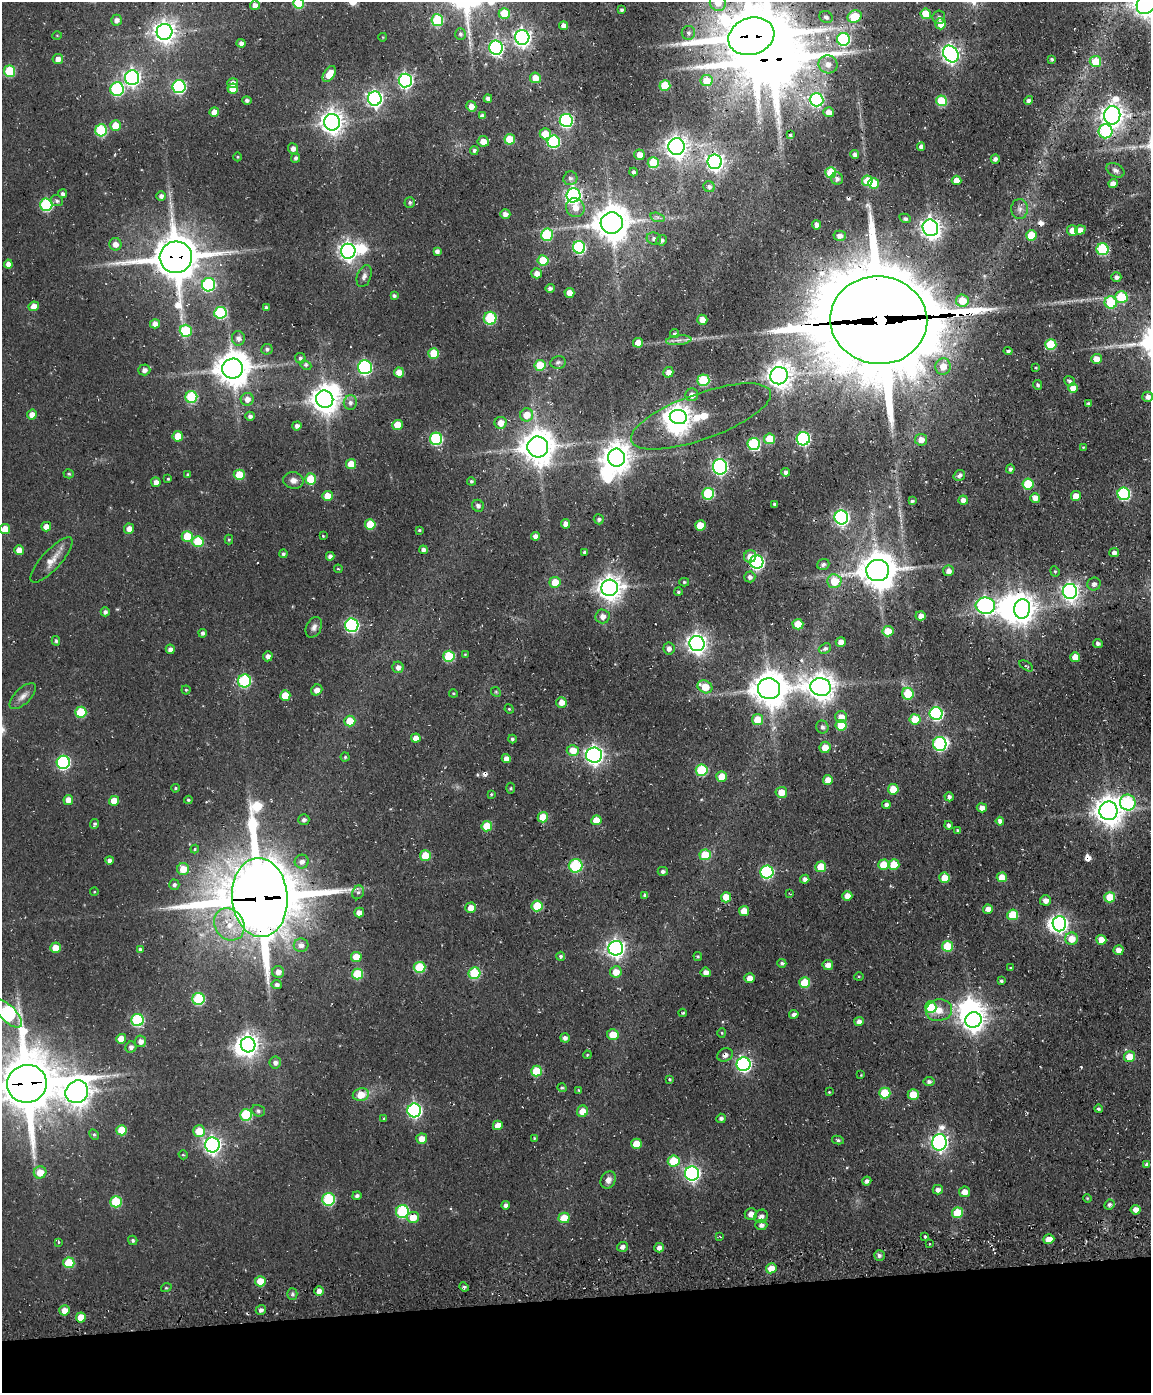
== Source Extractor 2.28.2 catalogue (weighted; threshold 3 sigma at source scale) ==
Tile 10 of 4 x 3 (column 2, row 3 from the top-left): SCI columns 1263-2411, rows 261-1651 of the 4820 x 4802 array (HDU 1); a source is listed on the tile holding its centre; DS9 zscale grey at full resolution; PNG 1153 x 1395 px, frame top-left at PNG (2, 2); each listed source drawn as its Kron ellipse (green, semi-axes under 4 px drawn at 4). Shown black and unused: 7% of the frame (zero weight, under 3 of 4 exposures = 11% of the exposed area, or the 3 px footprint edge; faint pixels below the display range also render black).
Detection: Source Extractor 2.28.2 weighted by HDU 2 'WHT'; one run over the whole footprint, this tile lists its part. Background 0.0634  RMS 0.0094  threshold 0.0423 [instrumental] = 3 sigma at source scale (4.5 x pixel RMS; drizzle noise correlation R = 1.50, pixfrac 1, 0.05/0.05 arcsec/px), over >= 5 px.
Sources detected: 480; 1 too faint to see at this stretch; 10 inside a brighter object's white glare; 5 cosmic-ray / hot-pixel residue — neither listed nor drawn; the other 464 listed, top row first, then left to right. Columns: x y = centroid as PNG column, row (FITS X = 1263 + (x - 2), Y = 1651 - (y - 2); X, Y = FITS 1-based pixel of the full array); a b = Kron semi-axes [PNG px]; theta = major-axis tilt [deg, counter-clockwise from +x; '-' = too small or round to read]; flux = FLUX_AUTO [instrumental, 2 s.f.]
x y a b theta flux
298 3 5 5 - 49
718 3 8 8 - 14
1146 4 11 8 60 1100
255 5 5 4 - 6.4
622 10 4 3 - 2.9
504 13 5 5 - 24
926 14 5 5 - 23
826 17 7 5 -23 2.7
855 17 7 6 - 29
939 17 7 6 - 3.6
116 20 5 5 - 5.3
437 20 6 6 - 61
941 24 5 5 - 13
563 26 4 4 - 6.3
164 32 8 8 - 700
688 33 7 6 - 3.3
460 34 6 5 - 2.4
57 35 5 3 - 0.78
751 36 23 18 18 6600
383 37 4 3 - 0.69
522 37 7 7 - 410
843 39 6 6 - 120
241 43 4 4 - 4.4
496 48 7 6 - 230
951 54 9 7 -55 430
58 59 5 5 - 5.9
1051 59 4 3 - 1.4
1095 61 6 5 - 23
828 64 9 9 - 6.6
10 71 5 5 - 47
329 74 9 5 56 13
132 78 7 7 - 330
535 78 5 5 - 13
405 80 7 6 - 260
706 81 6 5 - 20
233 83 5 5 - 6.5
665 85 5 5 - 34
179 87 6 6 - 140
117 89 7 6 - 110
233 89 5 5 - 15
375 99 7 7 - 340
488 99 4 4 - 4
247 100 5 4 - 2.3
817 100 7 6 - 160
941 101 5 5 - 47
1029 101 4 4 - 3.9
471 106 5 5 - 6.9
214 112 5 5 - 8.5
829 112 5 5 - 8.6
1112 115 9 8 - 780
482 116 4 4 - 3.6
566 120 6 6 - 160
332 122 8 8 - 820
115 126 5 5 - 18
101 130 6 6 - 70
1105 131 7 7 - 97
545 134 5 5 - 15
790 135 3 3 - 1.6
510 139 5 5 - 27
483 141 6 5 - 8
554 142 6 6 - 98
676 147 8 8 - 660
921 147 4 4 - 4.2
293 148 5 5 - 4.9
474 150 4 4 - 2.7
855 154 4 4 - 3.8
640 155 5 5 - 8.8
237 157 4 3 - 0.8
296 158 5 4 - 2.6
995 159 4 4 - 2.9
715 162 7 7 - 340
653 163 5 5 - 42
1115 170 9 6 -30 3.9
633 172 4 4 - 2.5
831 173 5 5 - 38
570 178 7 6 - 2.8
837 179 6 6 - 3.3
957 180 5 4 - 11
867 181 5 5 - 24
874 183 5 5 - 25
1113 184 5 4 - 6.3
709 187 6 5 - 2.8
63 194 4 4 - 3.1
573 195 7 7 - 300
161 196 4 4 - 3.8
57 201 6 5 - 2.2
410 202 5 5 - 2.4
46 205 6 6 - 100
575 208 9 9 - 9.8
1020 209 10 8 89 4.5
505 214 5 5 - 5
657 217 7 4 -17 2.5
905 218 6 4 -25 2.4
612 223 11 10 - 2100
817 225 4 4 - 6.8
930 228 8 7 - 550
1080 230 5 4 - 6.2
1072 231 5 5 - 10
547 235 6 6 - 60
1031 235 5 5 - 29
840 236 6 5 - 5
654 239 7 6 - 3.6
662 240 5 5 - 3.2
115 244 6 6 - 7.2
579 247 6 6 - 110
1102 249 6 6 - 80
348 251 7 7 - 460
437 251 4 4 - 3.5
176 257 16 15 - 4000
543 260 5 5 - 31
8 264 4 4 - 5.4
537 273 5 5 - 6.1
364 276 11 7 71 4
1116 277 5 4 - 3.6
209 285 7 6 - 110
550 288 4 4 - 3
569 293 5 5 - 11
394 296 4 3 - 2.2
1121 297 6 6 - 45
962 301 6 6 - 21
1111 302 6 6 - 44
34 306 5 5 - 8.9
266 307 4 3 - 2.2
220 313 6 6 - 79
490 318 6 6 - 59
702 320 5 5 - 9.6
879 320 49 44 -6 20000
155 324 5 4 - 6
186 331 6 6 - 44
675 334 4 4 - 2.1
238 338 7 6 - 4.3
679 340 13 5 5 4.2
638 343 5 5 - 12
1051 344 5 5 - 49
267 349 5 5 - 2.2
1008 351 4 3 - 2
434 353 5 5 - 31
300 358 5 5 - 2.3
1096 359 5 5 - 10
558 362 8 6 11 2.5
306 365 6 4 -25 2.1
540 365 5 5 - 33
365 367 7 7 - 160
943 367 8 7 - 11
1036 368 4 3 - 0.93
233 369 10 10 - 2100
144 370 6 5 - 4.4
399 372 5 5 - 11
668 372 5 5 - 6.4
779 376 9 8 - 940
703 380 6 6 - 62
1069 381 5 4 - 2.2
1038 385 5 4 - 2.2
1073 388 5 5 - 12
692 395 6 6 - 6.5
191 397 6 6 - 67
1148 397 5 5 - 5.6
247 399 6 6 - 6.9
325 399 9 8 - 1300
350 403 7 6 - 3.9
1088 403 3 3 - 1.3
32 414 5 5 - 7.8
527 415 6 6 - 14
250 416 4 4 - 3.3
701 416 74 23 20 63
678 417 8 7 - 840
501 423 6 6 - 12
398 425 5 5 - 18
297 426 4 4 - 4.1
178 436 5 5 - 16
436 439 6 6 - 110
770 439 5 5 - 26
803 439 6 6 - 150
921 440 6 5 - 8.6
754 444 6 6 - 100
538 447 10 10 - 1800
1083 447 4 3 - 0.9
616 458 9 8 - 1300
351 464 5 5 - 17
720 467 7 7 - 250
1010 469 4 4 - 2.7
786 472 4 4 - 4
69 474 5 4 - 1.5
188 475 4 4 - 1.4
239 475 5 5 - 28
959 475 6 5 - 3.5
168 479 3 3 - 1.3
311 479 6 5 - 29
293 480 10 8 -10 5.8
471 481 4 4 - 1.9
156 482 5 4 - 5.4
1028 484 5 5 - 39
708 494 6 6 - 72
1124 494 6 6 - 110
328 496 5 5 - 18
1076 496 5 5 - 10
1035 498 5 4 - 7.8
963 500 4 4 - 6.2
912 501 4 3 - 1.9
774 504 3 3 - 1.9
478 506 6 5 - 3.1
841 517 7 7 - 250
599 519 5 5 - 2
370 524 5 5 - 28
566 524 4 4 - 5.3
700 526 5 5 - 20
46 527 5 5 - 7.8
5 529 5 5 - 16
129 529 5 5 - 7
419 530 4 3 - 1.2
187 536 5 5 - 27
323 536 3 2 - 0.79
535 536 4 4 - 5.8
229 540 5 4 - 1.3
198 541 5 5 - 37
19 550 5 5 - 8.7
423 550 4 4 - 4.2
584 552 3 3 - 1.6
1114 553 5 4 - 3.5
283 554 4 4 - 2.2
330 556 4 4 - 3.1
750 556 6 6 - 9.1
52 560 29 9 48 13
757 562 7 6 - 180
823 564 6 5 - 2.7
338 569 4 3 - 1.1
878 570 11 10 - 2300
948 571 5 5 - 5.1
1055 571 5 4 - 1.3
750 577 5 5 - 3.7
834 581 7 7 - 24
555 582 5 5 - 17
684 582 5 4 - 1.3
1094 584 6 6 - 3.7
610 588 8 8 - 960
1070 591 7 7 - 420
678 592 4 4 - 1.7
985 606 9 8 - 320
1022 609 10 8 83 950
105 612 4 4 - 3.2
603 616 7 7 - 6
921 616 5 4 - 6.3
798 624 5 5 - 25
352 625 7 6 - 160
314 627 11 7 63 4.3
888 631 5 5 - 18
203 633 4 4 - 2.5
56 641 5 4 - 1.7
841 642 5 5 - 5.7
1098 643 5 4 - 2.5
697 644 7 7 - 570
170 649 5 4 - 4.4
669 649 6 5 - 4.4
825 649 6 5 - 3.2
465 654 3 3 - 0.78
268 656 5 5 - 3.4
449 656 5 5 - 52
1075 657 5 5 - 12
1026 666 8 3 -32 1.1
398 667 5 5 - 5.2
244 681 6 6 - 95
705 687 8 6 -28 19
821 687 10 9 - 1200
769 689 11 10 - 2000
186 690 4 4 - 1.3
317 690 6 5 - 5.9
496 692 5 4 - 1.3
453 693 4 3 - 0.97
908 694 6 5 - 37
285 695 5 5 - 20
23 696 17 8 44 6.5
561 702 5 5 - 8.2
509 709 5 4 - 1
81 712 5 5 - 41
936 714 6 6 - 160
841 717 6 6 - 9.5
915 719 5 5 - 25
757 720 5 5 - 18
350 721 5 5 - 21
841 725 5 5 - 23
822 727 6 6 - 3.1
416 738 5 4 - 7.8
512 739 4 4 - 2
940 744 7 6 - 110
825 747 5 5 - 10
573 751 6 5 - 18
594 755 8 7 - 440
345 757 4 4 - 1.5
506 759 4 4 - 6.5
63 762 6 6 - 160
702 770 6 5 - 66
722 777 5 5 - 19
828 780 5 5 - 9.3
175 788 4 3 - 1.1
510 788 5 3 - 1.2
893 789 5 5 - 19
781 792 6 5 - 15
491 794 4 3 - 0.95
949 797 5 4 - 2.5
68 800 5 5 - 8.9
188 800 4 3 - 1.4
114 801 5 5 - 14
1128 803 8 7 - 92
886 805 4 4 - 4
982 808 5 4 - 6.1
1108 811 9 9 - 1400
543 817 5 5 - 26
304 820 5 5 - 3.2
596 820 5 5 - 17
1000 821 4 4 - 4.6
95 824 5 4 - 2
949 825 4 4 - 3.4
487 826 5 5 - 23
957 830 4 4 - 1.2
195 849 4 4 - 1
705 855 5 5 - 29
425 856 5 5 - 26
109 860 4 4 - 3.3
302 862 7 7 - 5.2
884 865 5 5 - 24
894 865 5 5 - 24
576 866 7 7 - 80
821 867 5 5 - 23
183 869 6 6 - 14
663 871 5 4 - 2.5
767 872 6 6 - 130
1002 877 5 4 - 15
945 878 5 5 - 16
805 879 4 4 - 4
174 885 5 5 - 2.4
94 892 4 3 - 0.75
358 892 7 5 65 2.5
790 894 4 3 - 0.85
645 895 4 4 - 3.1
847 896 5 4 - 9.1
260 897 39 28 -86 9700
726 897 5 5 - 19
1110 897 5 5 - 26
1045 900 5 5 - 5.7
537 906 5 5 - 40
471 908 5 5 - 9.6
988 909 5 4 - 6.3
744 911 5 5 - 11
359 913 5 5 - 5.6
1013 915 5 5 - 34
229 924 17 14 -55 23
1059 924 7 7 - 300
1072 939 6 6 - 14
1101 940 5 5 - 13
301 945 7 7 - 4.8
948 946 5 5 - 42
55 948 5 5 - 13
616 948 7 7 - 450
140 949 4 4 - 1.9
1118 950 5 5 - 7.4
561 956 4 4 - 2.1
698 956 4 4 - 1.3
356 957 5 5 - 16
782 963 4 4 - 2.5
828 965 5 5 - 7
419 967 6 5 - 47
1011 968 3 2 - 0.94
278 972 6 6 - 6.8
616 972 6 6 - 12
706 972 5 5 - 4.6
474 973 6 5 - 60
357 974 5 5 - 36
859 976 5 3 - 1.1
750 978 5 5 - 7.6
1001 981 4 3 - 2
805 983 5 5 - 31
277 985 5 4 - 3.4
198 999 6 6 - 77
931 1007 6 6 - 39
939 1010 13 11 11 11
8 1013 18 8 -46 200
683 1013 4 3 - 1.4
794 1014 5 4 - 4.2
137 1020 6 6 - 92
973 1020 8 7 - 670
859 1022 5 4 - 4.9
722 1033 5 3 - 1
613 1035 6 5 - 16
565 1038 5 4 - 3.5
121 1039 5 5 - 11
140 1041 6 5 - 5.4
248 1045 7 7 - 680
131 1047 5 5 - 3.5
587 1055 4 3 - 0.97
725 1055 8 6 24 3.9
1130 1057 6 5 - 18
275 1063 6 5 - 4.1
744 1064 7 7 - 230
536 1071 5 5 - 34
861 1075 3 3 - 0.66
670 1079 4 3 - 1.2
929 1081 5 4 - 3
27 1084 20 19 - 6700
562 1088 5 4 - 1.7
579 1090 4 4 - 0.97
77 1092 12 10 45 1100
829 1092 4 3 - 0.75
885 1093 5 5 - 33
361 1095 8 6 12 17
913 1095 5 5 - 24
1098 1109 4 4 - 1.9
414 1110 7 7 - 200
258 1111 7 6 - 2.6
582 1111 6 5 - 11
246 1115 6 6 - 61
721 1118 5 4 - 2.8
384 1119 4 3 - 1.3
498 1125 5 4 - 9.2
122 1130 5 5 - 26
199 1131 6 6 - 20
94 1134 6 4 -62 1.6
534 1138 3 3 - 0.93
422 1139 5 5 - 9.4
838 1140 6 4 -12 1.6
939 1142 8 7 - 390
636 1144 5 5 - 15
212 1145 7 7 - 390
183 1155 4 4 - 1
674 1161 6 5 - 37
1147 1164 4 4 - 3
40 1172 6 6 - 14
692 1173 7 7 - 280
608 1180 9 7 61 5.4
867 1181 4 4 - 3.4
938 1190 5 4 - 4.2
964 1192 5 5 - 8.2
357 1196 4 4 - 2.5
1087 1198 4 3 - 0.84
329 1199 6 6 - 83
116 1202 6 5 - 48
1109 1204 5 4 - 2.7
506 1205 4 4 - 3.2
1136 1210 5 5 - 7.3
402 1211 6 6 - 90
957 1213 5 5 - 34
751 1214 6 6 - 6.4
761 1216 7 6 - 4.1
413 1217 6 5 - 16
564 1218 5 5 - 21
761 1225 6 5 - 4.1
720 1237 4 2 - 0.85
925 1237 3 3 - 1.6
1049 1239 6 5 - 10
133 1240 5 4 - 2.1
59 1242 4 2 - 1.1
930 1244 3 2 - 0.78
622 1247 5 5 - 3.8
659 1248 5 5 - 4.8
879 1255 5 5 - 2.2
69 1263 5 5 - 36
771 1268 5 5 - 14
260 1281 5 5 - 17
464 1287 5 4 - 1.6
166 1288 5 3 - 0.94
319 1291 5 4 - 5.8
292 1294 5 5 - 2
64 1310 5 5 - 8.4
261 1310 5 4 - 3.4
81 1317 5 5 - 15
Overlapping masked pixels (flux is a lower limit): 10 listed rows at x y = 751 36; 951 54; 176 257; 879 320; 233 369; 701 416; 260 897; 229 924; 725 1055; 27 1084
Isophote crosses this tile's border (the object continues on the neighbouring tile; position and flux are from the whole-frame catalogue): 8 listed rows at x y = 298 3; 718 3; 1146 4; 751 36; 1148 397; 5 529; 8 1013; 27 1084